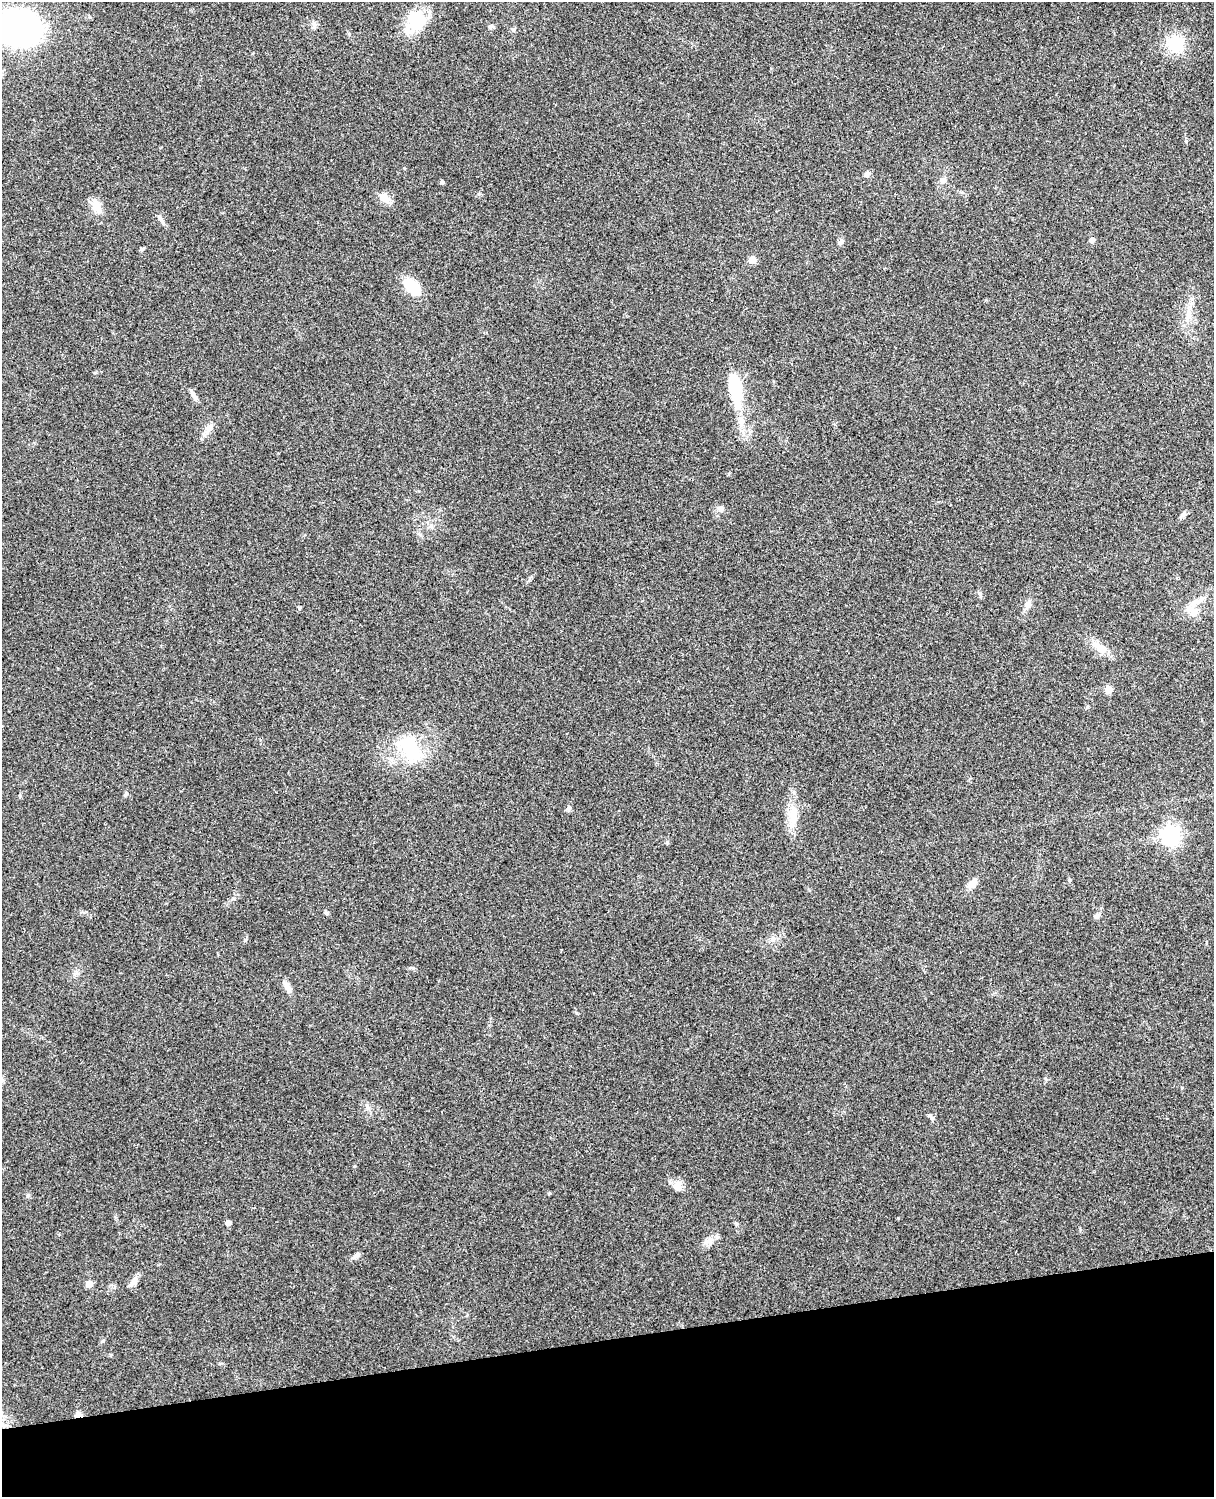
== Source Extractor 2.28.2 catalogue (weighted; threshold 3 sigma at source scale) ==
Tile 10 of 4 x 3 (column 2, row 3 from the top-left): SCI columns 1331-2542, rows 164-1658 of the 5087 x 4926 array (HDU 1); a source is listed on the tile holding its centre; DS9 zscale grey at full resolution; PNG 1216 x 1499 px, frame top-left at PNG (2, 2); no overlay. Shown black and unused: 10% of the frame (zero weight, under 3 of 4 exposures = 6% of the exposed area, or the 3 px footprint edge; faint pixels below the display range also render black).
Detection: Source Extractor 2.28.2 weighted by HDU 2 'WHT'; one run over the whole footprint, this tile lists its part. Background 0.259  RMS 0.0089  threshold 0.0401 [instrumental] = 3 sigma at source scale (4.5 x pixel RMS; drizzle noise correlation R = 1.50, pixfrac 1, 0.05/0.05 arcsec/px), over >= 5 px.
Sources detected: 47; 1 inside a brighter object's white glare — not listed; the other 46 listed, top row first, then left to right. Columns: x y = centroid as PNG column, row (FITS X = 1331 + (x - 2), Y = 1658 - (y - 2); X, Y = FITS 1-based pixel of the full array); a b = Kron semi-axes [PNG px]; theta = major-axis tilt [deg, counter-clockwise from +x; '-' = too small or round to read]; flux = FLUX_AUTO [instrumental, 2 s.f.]
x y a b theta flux
417 22 28 19 7 28
314 25 10 5 -77 2.5
490 27 6 5 - 1.5
18 28 29 23 -11 370
1175 44 17 16 - 31
867 174 6 6 - 3
442 182 4 4 - 1.6
384 197 14 10 -47 7.7
96 206 16 11 -76 9.8
161 219 14 5 -52 3.1
1092 240 5 4 - 5.2
840 242 9 4 54 2
142 249 6 4 3 1.5
752 260 5 5 - 14
412 286 20 11 -46 25
1188 314 17 8 86 8.5
95 373 5 3 - 0.86
736 388 35 13 -81 44
193 395 15 5 -57 3.6
208 428 14 8 56 6.5
721 509 7 7 - 3.5
431 526 7 6 - 2.7
1197 602 15 7 20 6.1
1027 604 10 8 45 4
1191 609 18 9 -19 8.1
1099 647 25 10 -38 12
1108 690 5 5 - 16
410 749 33 20 -60 48
569 808 7 6 - 2
793 815 25 11 83 15
1170 835 7 7 - 400
667 842 5 5 - 1.1
972 884 18 7 47 5.9
1096 916 8 5 30 2.7
288 988 15 7 -63 4.9
932 1118 6 4 43 1.3
354 1166 4 3 - 0.76
677 1186 15 10 64 6.6
549 1193 4 4 - 1.1
228 1223 4 4 - 5.9
736 1223 6 4 -20 1.2
709 1240 7 4 19 2.8
356 1255 13 5 43 2.8
134 1282 15 7 65 4.5
89 1284 5 5 - 13
78 1415 8 5 12 4.8
Overlapping masked pixels (flux is a lower limit): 1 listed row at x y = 78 1415
Isophote crosses this tile's border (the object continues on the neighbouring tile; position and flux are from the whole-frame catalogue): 1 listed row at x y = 18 28
Unlisted compact peaks at least as high as the median listed source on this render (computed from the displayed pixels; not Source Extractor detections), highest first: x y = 126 793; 28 1195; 245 940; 1186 141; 576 1013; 1087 707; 404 168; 514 29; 980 593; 1069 880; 1183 515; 479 194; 349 34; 1045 1078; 411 968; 103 1341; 1182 1087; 529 580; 233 898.